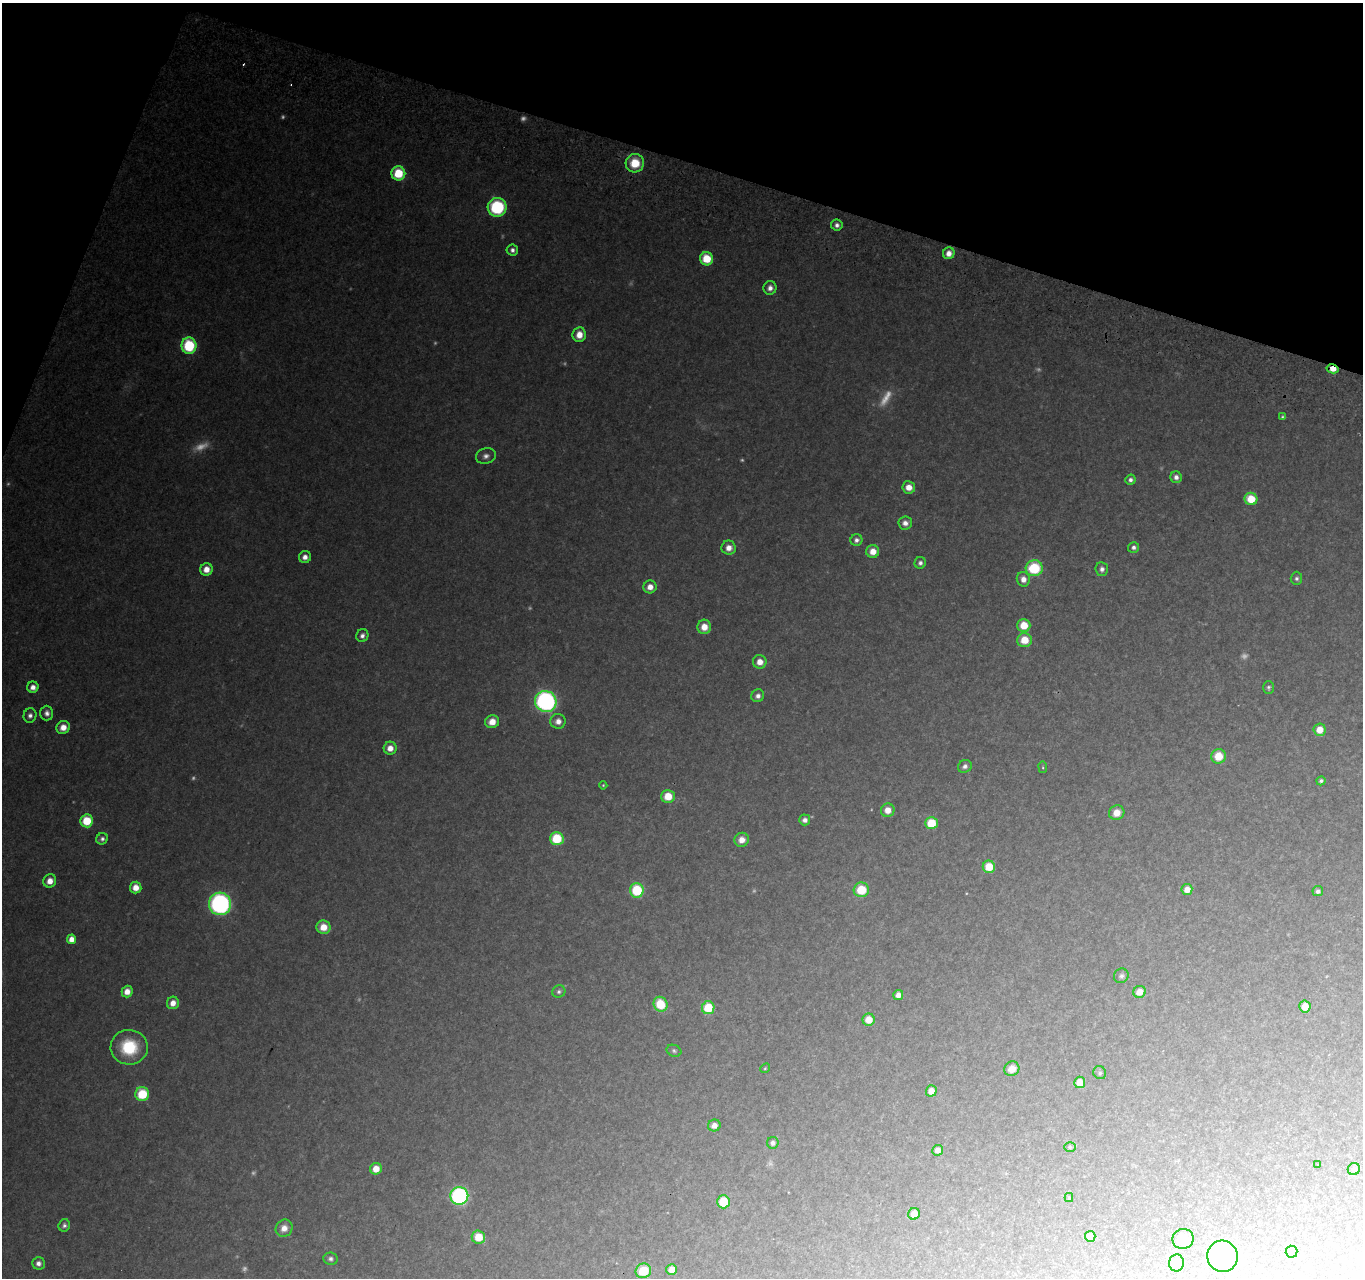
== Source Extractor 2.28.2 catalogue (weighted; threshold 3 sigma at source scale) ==
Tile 2 of 4 x 4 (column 2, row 1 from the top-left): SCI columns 1388-2748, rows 4105-5380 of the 5501 x 5715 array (HDU 1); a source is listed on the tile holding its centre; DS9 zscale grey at full resolution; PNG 1365 x 1280 px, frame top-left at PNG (2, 3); each listed source drawn as its Kron ellipse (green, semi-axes under 4 px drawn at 4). Shown black and unused: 15% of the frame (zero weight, under 2 of 3 exposures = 3% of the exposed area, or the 3 px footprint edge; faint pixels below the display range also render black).
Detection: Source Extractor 2.28.2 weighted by HDU 2 'WHT'; one run over the whole footprint, this tile lists its part. Background 0.176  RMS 0.013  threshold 0.0572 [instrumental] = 3 sigma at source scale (4.5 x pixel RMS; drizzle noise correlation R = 1.50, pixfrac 1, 0.0396/0.0396 arcsec/px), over >= 5 px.
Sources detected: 132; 19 too faint to see at this stretch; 2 cosmic-ray / hot-pixel residue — neither listed nor drawn; the other 111 listed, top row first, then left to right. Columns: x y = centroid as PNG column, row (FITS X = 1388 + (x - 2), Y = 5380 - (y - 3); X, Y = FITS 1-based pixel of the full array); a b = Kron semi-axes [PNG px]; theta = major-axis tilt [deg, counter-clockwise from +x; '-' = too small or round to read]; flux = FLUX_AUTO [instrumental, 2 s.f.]
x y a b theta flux
635 163 9 9 - 37
398 173 7 7 - 50
497 207 9 9 - 110
837 225 6 5 - 5.2
512 250 6 5 - 5.3
949 253 6 5 - 10
707 259 7 6 - 39
770 288 7 6 - 7.3
579 335 7 6 - 16
189 346 8 7 - 89
1333 369 6 4 -12 14
1282 417 4 3 - 1.9
486 456 10 7 12 6.7
1176 477 6 5 - 6.5
1130 480 5 5 - 4.4
909 487 6 6 - 14
1251 499 6 6 - 33
905 523 7 6 - 8.1
856 540 6 5 - 5.4
1134 547 5 5 - 4.5
729 548 7 7 - 11
873 551 6 6 - 16
305 557 6 6 - 8.4
920 563 6 5 - 4.5
1034 568 8 8 - 66
206 569 6 6 - 15
1102 569 7 6 - 5.6
1296 578 6 6 - 3.6
1023 579 7 6 - 10
650 587 6 6 - 10
1024 625 6 6 - 27
704 627 7 7 - 18
362 636 6 6 - 5.4
1024 640 7 7 - 28
760 662 7 6 - 12
33 687 6 5 - 9.5
1268 687 6 5 - 2.8
758 696 6 6 - 6
546 701 11 10 - 360
47 713 7 6 - 6.3
30 716 7 6 - 5.7
558 721 7 7 - 9.7
492 722 7 6 - 17
63 727 7 6 - 14
1320 730 6 6 - 16
390 748 6 6 - 12
1218 756 7 7 - 29
965 766 7 6 - 5.1
1043 767 6 3 -82 1.4
1321 781 4 4 - 3.3
603 785 4 4 - 1.4
668 796 7 6 - 26
888 810 7 6 - 13
1117 813 8 7 - 17
805 820 5 5 - 5.9
87 821 6 6 - 40
931 823 6 6 - 42
102 839 6 5 - 4.2
557 839 7 6 - 57
742 840 7 7 - 12
989 867 6 6 - 29
50 881 7 6 - 13
136 888 6 6 - 15
637 890 7 7 - 62
861 890 7 7 - 38
1187 890 5 5 - 12
1318 891 5 5 - 4.3
220 904 11 11 - 320
323 927 7 7 - 20
72 939 5 4 - 15
1121 976 7 7 - 4
127 992 6 5 - 14
559 992 6 6 - 3.5
1140 992 6 6 - 14
898 995 5 5 - 8.3
173 1003 6 6 - 11
660 1004 7 6 - 48
1305 1007 6 5 - 18
708 1008 6 6 - 52
869 1020 6 6 - 17
129 1047 18 17 - 64
674 1051 7 5 -22 2.8
765 1068 5 4 - 1.5
1012 1069 8 7 - 13
1100 1073 7 6 - 2.8
1080 1082 6 5 - 19
931 1091 5 5 - 14
142 1094 7 7 - 53
714 1125 6 6 - 8.6
773 1143 6 6 - 4.6
1070 1147 6 5 - 2.2
938 1150 5 5 - 7.7
1318 1165 3 2 - 0.87
376 1169 6 5 - 18
1354 1169 6 6 - 4.4
459 1196 9 9 - 230
1069 1198 4 4 - 1.3
723 1202 6 6 - 48
914 1214 6 5 - 18
64 1225 6 5 - 3.9
284 1228 9 8 - 12
1090 1236 5 5 - 18
478 1237 7 6 - 29
1183 1239 10 10 - 13
1291 1252 6 6 - 19
1222 1256 16 15 - 300
331 1259 7 6 - 4.2
38 1263 6 6 - 6.7
1177 1263 8 7 - 15
672 1269 5 5 - 17
643 1271 8 7 - 45
Overlapping masked pixels (flux is a lower limit): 1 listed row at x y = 1333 369